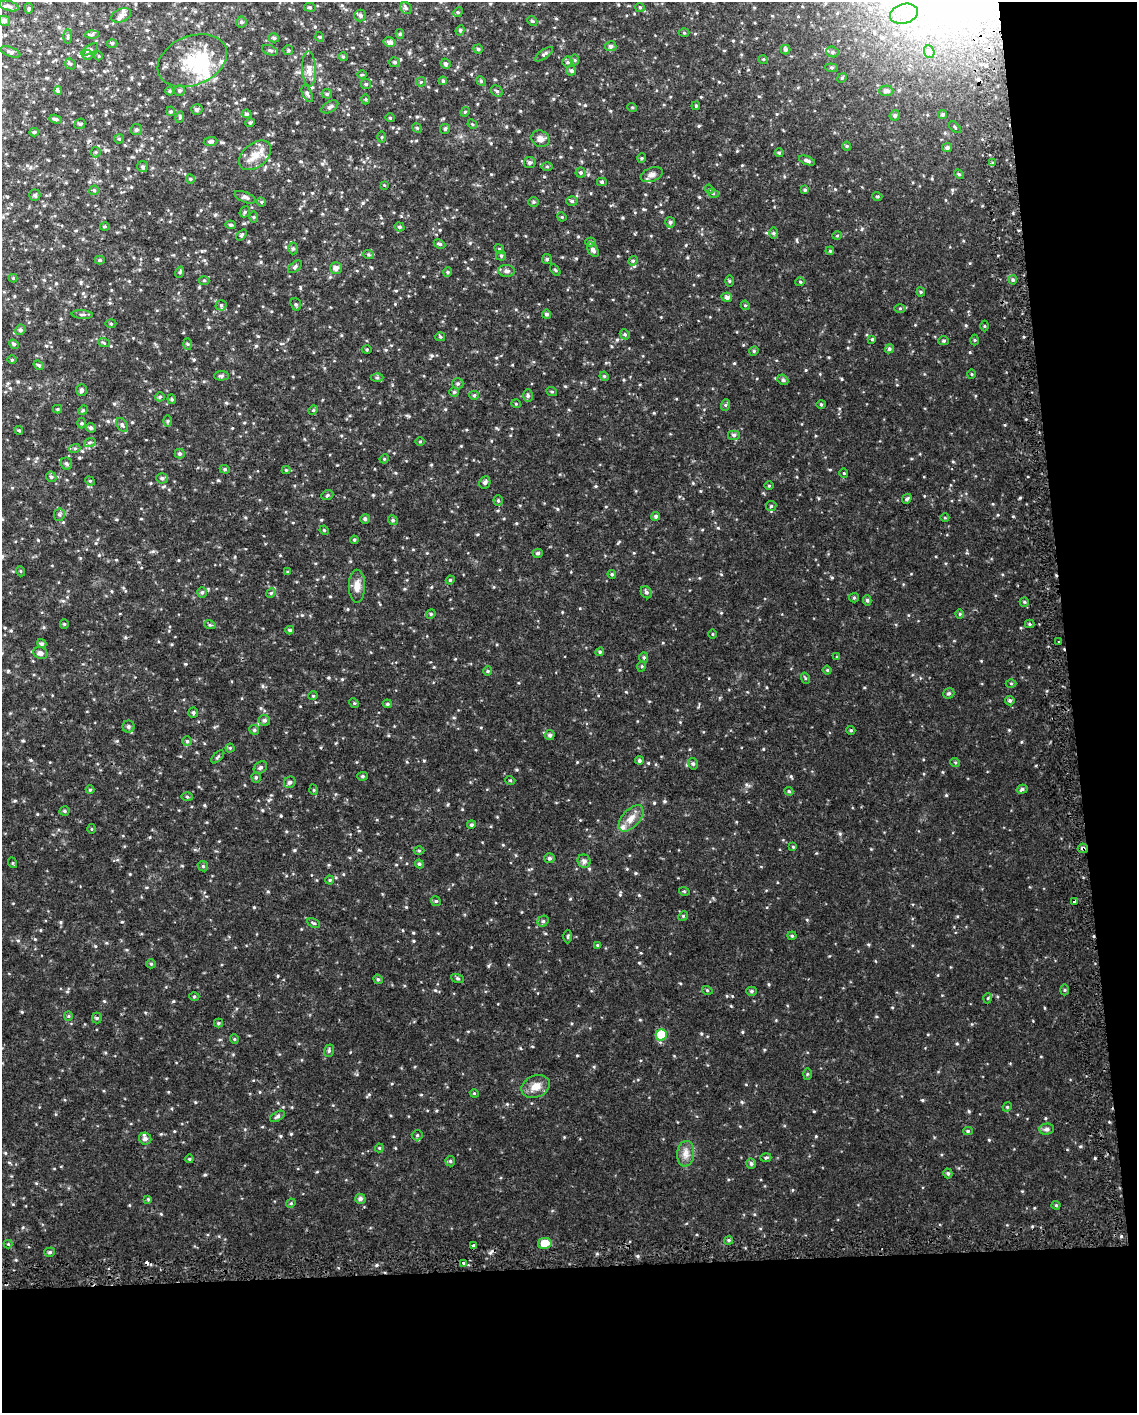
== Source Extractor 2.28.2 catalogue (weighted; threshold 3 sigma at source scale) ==
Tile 12 of 4 x 3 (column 4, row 3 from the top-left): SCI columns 3441-4575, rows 35-1445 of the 4612 x 4344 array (HDU 1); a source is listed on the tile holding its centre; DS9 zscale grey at full resolution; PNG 1139 x 1415 px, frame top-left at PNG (2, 2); each listed source drawn as its Kron ellipse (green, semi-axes under 4 px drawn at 4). Shown black and unused: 16% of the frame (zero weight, under 2 of 3 exposures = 3% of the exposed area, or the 3 px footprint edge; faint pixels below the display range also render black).
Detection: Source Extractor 2.28.2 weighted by HDU 2 'WHT'; one run over the whole footprint, this tile lists its part. Background 0.0452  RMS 0.0089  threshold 0.0402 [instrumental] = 3 sigma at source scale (4.5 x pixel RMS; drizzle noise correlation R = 1.50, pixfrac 1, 0.0396/0.0396 arcsec/px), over >= 5 px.
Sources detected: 340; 1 cosmic-ray / hot-pixel residue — neither listed nor drawn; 5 inside a brighter listed object's ellipse — not listed separately; the other 334 listed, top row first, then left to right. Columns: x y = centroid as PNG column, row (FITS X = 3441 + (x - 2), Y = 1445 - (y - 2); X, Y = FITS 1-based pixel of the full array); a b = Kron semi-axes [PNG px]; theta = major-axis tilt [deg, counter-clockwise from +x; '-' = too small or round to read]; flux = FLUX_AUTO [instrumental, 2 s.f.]
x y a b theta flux
9 6 10 5 -14 2
310 7 6 3 -8 0.96
640 7 5 4 - 1.1
29 8 5 4 - 0.98
406 8 6 5 - 1.6
458 12 5 4 - 1
904 14 14 9 16 8.6
121 15 10 6 22 4
360 15 6 6 - 2
4 21 6 5 - 2.3
532 21 5 4 - 1.1
241 22 5 5 - 1.3
460 30 5 4 - 1.2
684 33 5 3 - 0.84
400 34 5 4 - 1.2
92 35 6 4 3 1.3
68 37 7 3 89 1.1
320 37 5 3 - 0.73
274 38 5 4 - 1.6
389 42 6 5 - 2.9
112 43 5 3 - 0.89
611 46 5 5 - 2
478 49 4 4 - 1.3
90 50 9 4 31 1.8
270 50 8 5 -20 1.5
288 50 5 5 - 1.3
786 50 5 5 - 1.6
10 52 10 4 -21 2
832 52 6 5 - 1.8
929 52 6 5 - 1.6
544 54 11 4 36 1.8
88 55 5 4 - 1.3
99 56 4 3 - 0.67
343 57 4 4 - 0.99
763 59 5 3 - 0.75
575 60 5 3 - 0.89
192 61 36 24 22 39
395 62 5 5 - 1.4
568 62 5 5 - 1.4
70 64 6 5 - 1.3
446 64 5 4 - 1.5
832 68 6 4 -6 1.3
309 69 17 7 -87 5.6
571 71 5 5 - 1.6
362 75 5 3 - 0.73
842 78 5 4 - 1.1
443 81 4 3 - 0.99
481 81 5 4 - 0.94
421 82 5 5 - 1
366 84 5 5 - 1.3
180 90 5 5 - 1.4
58 91 4 4 - 8.6
170 91 4 4 - 0.92
497 91 6 5 - 1.4
886 91 7 5 -1 2.5
307 94 9 4 -64 1.7
327 94 5 4 - 1.1
366 99 5 3 - 0.92
696 106 4 3 - 1
330 107 9 5 31 2.1
632 107 5 3 - 0.73
197 109 6 5 - 2
171 111 5 4 - 1.1
465 112 5 4 - 0.98
247 114 5 4 - 1.5
943 114 4 4 - 1.4
895 115 5 5 - 1.5
180 117 6 3 73 0.91
390 118 4 4 - 0.86
56 119 6 4 -18 1.6
250 123 5 4 - 1.1
80 124 6 5 - 1.2
472 124 5 4 - 0.87
955 127 7 2 -46 0.78
417 128 5 4 - 0.93
136 129 5 5 - 1.6
445 129 5 5 - 1.1
34 132 5 4 - 1.3
382 137 5 3 - 0.92
119 139 5 5 - 1.1
540 139 9 8 - 3.9
210 141 7 4 5 1.7
847 146 4 4 - 0.89
947 148 5 4 - 2
96 152 5 5 - 1.1
779 153 4 4 - 1.1
255 155 18 12 39 10
642 158 5 3 - 0.78
807 161 8 4 -22 2.1
530 163 6 5 - 1.8
993 163 4 3 - 0.92
547 166 6 4 -1 1.1
142 167 5 5 - 1.6
581 173 5 5 - 1.4
959 174 5 4 - 1.1
652 175 11 7 21 3.4
190 179 4 4 - 1.1
602 182 5 4 - 1.2
384 185 4 4 - 0.62
709 189 5 3 - 0.76
94 190 5 4 - 1.2
805 190 4 4 - 1.4
713 193 5 3 - 0.89
35 195 5 5 - 1.4
877 196 5 3 - 0.83
245 197 11 5 -22 2.3
572 201 5 5 - 1.5
261 202 5 4 - 1.1
533 202 5 4 - 1.1
245 212 6 5 - 1.5
254 217 6 4 90 1
562 217 5 3 - 0.75
670 222 5 5 - 1.6
231 225 5 4 - 1.3
105 226 5 3 - 0.87
399 227 5 4 - 1.2
774 233 5 3 - 1
241 235 6 4 50 1.3
837 235 5 3 - 0.79
591 242 5 4 - 1.3
439 244 6 4 -26 1.3
293 248 6 5 - 1.4
499 249 5 4 - 1.2
593 250 8 5 -59 2.7
830 251 4 3 - 0.72
369 255 5 3 - 1.1
501 256 5 4 - 1.2
547 259 5 5 - 1.2
100 260 5 4 - 1.2
633 261 5 4 - 1.1
295 267 8 5 39 1.6
336 268 6 5 - 3.5
555 270 6 3 -53 0.87
506 271 8 6 -3 2.6
180 272 6 3 72 1
448 272 5 4 - 1.1
13 278 4 4 - 0.74
204 280 5 3 - 0.82
1013 280 5 4 - 1.3
729 281 5 3 - 0.93
800 282 5 4 - 0.88
921 292 4 4 - 0.98
727 297 5 4 - 2.4
296 304 6 5 - 1.3
221 305 5 5 - 1.2
745 305 5 4 - 0.89
900 308 6 4 1 1
82 314 10 4 -4 1.9
546 314 4 4 - 1.5
111 324 5 3 - 0.9
985 326 5 3 - 0.72
20 330 5 5 - 1.7
625 334 5 4 - 1.3
440 337 5 4 - 0.98
872 339 4 4 - 0.94
974 340 5 3 - 0.89
944 341 5 4 - 1.1
104 343 6 3 -19 0.98
14 344 5 4 - 1.1
188 344 6 4 -88 1.1
367 349 5 3 - 0.88
889 349 5 4 - 1.7
754 351 5 4 - 1.1
12 360 5 3 - 0.78
39 365 5 4 - 1.2
972 374 5 3 - 0.75
221 376 7 4 3 1.7
604 376 5 4 - 0.96
377 378 6 4 0 1.1
783 380 6 4 -43 1.2
458 384 6 5 - 1.5
82 390 6 5 - 2
454 392 4 4 - 0.96
552 392 5 3 - 0.8
474 395 5 4 - 1
528 396 6 4 89 1.5
160 397 5 4 - 1.1
172 399 5 4 - 1.1
516 404 5 3 - 0.75
821 404 4 4 - 0.89
725 405 6 3 71 1
57 409 4 4 - 1
83 410 5 4 - 0.91
313 410 5 4 - 0.95
168 421 6 4 89 1
81 423 5 3 - 0.87
122 425 8 5 -59 1.7
91 428 5 4 - 1.8
19 430 4 4 - 1.1
734 435 6 5 - 1.8
420 441 5 3 - 0.69
90 442 6 4 19 1.4
75 448 5 3 - 0.92
180 454 5 5 - 1.6
384 459 5 4 - 0.76
66 464 6 5 - 1.7
225 469 5 4 - 1.2
286 470 4 4 - 0.72
844 473 5 3 - 0.69
51 477 6 5 - 1.4
162 478 6 5 - 1.8
90 481 5 4 - 0.87
485 482 6 5 - 2
769 486 5 3 - 0.73
327 495 6 4 23 1.2
907 499 5 3 - 1.3
498 500 5 4 - 1.1
771 506 5 5 - 1.1
59 515 6 5 - 1.5
656 516 4 4 - 1.6
945 518 4 3 - 0.64
365 519 5 5 - 1.3
393 520 5 4 - 1.2
324 530 5 3 - 0.87
354 540 4 4 - 0.98
538 553 5 4 - 1.5
20 571 5 3 - 0.74
288 572 4 3 - 0.91
612 574 4 3 - 1.1
450 580 4 4 - 0.9
357 586 16 8 90 6.5
202 592 5 4 - 1.4
646 592 6 5 - 1.7
271 593 5 4 - 1.1
854 598 5 4 - 0.99
867 600 5 4 - 1.4
1024 602 5 4 - 0.96
431 614 5 4 - 1.1
960 614 4 4 - 0.91
64 624 4 4 - 0.89
1030 624 4 4 - 0.99
210 625 6 3 -18 0.99
290 630 4 3 - 1.4
712 634 4 3 - 0.64
1059 642 3 3 - 2.8
42 644 5 4 - 1.5
600 652 4 4 - 1
40 653 7 6 - 2.6
644 657 5 4 - 1.2
837 657 4 3 - 0.77
642 666 5 3 - 0.81
827 670 4 4 - 0.75
488 671 4 4 - 0.98
805 678 5 3 - 0.84
1011 683 5 3 - 0.75
949 693 6 5 - 1.4
313 696 5 3 - 0.71
1010 701 5 5 - 1.4
354 703 5 4 - 0.95
387 704 4 4 - 1.1
193 712 5 5 - 1.6
264 720 6 5 - 1.8
128 727 6 6 - 1.9
254 730 5 4 - 1.3
851 730 4 4 - 1
550 735 5 5 - 2.1
187 741 5 5 - 1.3
230 748 4 4 - 0.87
218 757 8 3 46 1
639 761 4 4 - 1.6
955 762 5 3 - 0.7
693 764 6 4 -75 1.5
260 767 7 5 35 1.7
362 776 5 4 - 1.2
256 777 5 4 - 1.3
510 780 5 3 - 0.79
290 782 6 5 - 1.8
1022 789 5 4 - 1.5
90 790 4 4 - 0.95
314 790 5 3 - 0.8
789 791 4 4 - 0.85
187 797 6 4 -2 0.98
64 811 5 4 - 1.1
631 818 16 8 48 7.1
471 825 4 4 - 1.4
92 829 5 3 - 0.72
793 847 4 3 - 0.71
1083 848 5 4 - 1.5
419 851 5 3 - 0.86
549 858 5 5 - 1.9
584 861 7 6 - 2.7
13 863 5 3 - 0.88
419 864 4 4 - 1
203 866 5 4 - 1.2
330 880 4 4 - 0.8
684 891 5 3 - 0.79
436 901 5 4 - 1.1
1075 901 4 3 - 5.6
683 916 5 4 - 0.9
543 921 6 5 - 1.5
314 923 7 3 -25 1.1
568 936 7 3 89 1
792 936 4 4 - 0.97
597 945 4 4 - 0.67
151 964 5 4 - 0.96
458 978 7 4 -20 1.2
378 979 5 4 - 1.1
707 990 5 3 - 0.76
1065 990 5 3 - 0.87
751 991 5 4 - 1.4
194 996 5 3 - 0.84
988 998 5 3 - 0.71
68 1016 5 4 - 0.95
97 1018 5 5 - 1.1
218 1023 4 4 - 1.1
661 1035 5 5 - 23
234 1039 5 3 - 0.7
329 1051 6 5 - 1.4
807 1074 5 3 - 0.9
536 1086 15 10 21 7.5
474 1093 4 3 - 0.76
1007 1107 5 4 - 0.82
277 1116 8 4 30 1.8
1047 1129 7 5 1 1.9
968 1131 5 4 - 1.2
417 1135 5 5 - 1.2
145 1139 6 6 - 2.5
379 1148 4 4 - 0.88
686 1154 13 8 84 5.4
766 1158 5 3 - 0.99
189 1159 4 4 - 0.8
450 1161 5 5 - 1.2
751 1164 5 4 - 1.6
948 1173 5 4 - 1.5
148 1199 4 4 - 0.79
360 1199 5 5 - 2.2
291 1203 5 4 - 0.8
1056 1205 4 4 - 1
729 1240 4 3 - 1
545 1243 7 5 11 11
8 1244 4 4 - 0.71
474 1246 4 3 - 30
50 1252 5 4 - 1.4
463 1263 3 3 - 4.4
Overlapping masked pixels (flux is a lower limit): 2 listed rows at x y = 1083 848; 1075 901
Unlisted compact peaks at least as high as the median listed source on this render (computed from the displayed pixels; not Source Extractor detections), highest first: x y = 946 795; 922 1100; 654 803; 291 1134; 638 1256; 648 763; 969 1111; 185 664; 294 850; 22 1012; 122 922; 791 776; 664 801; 557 509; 699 197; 413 933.